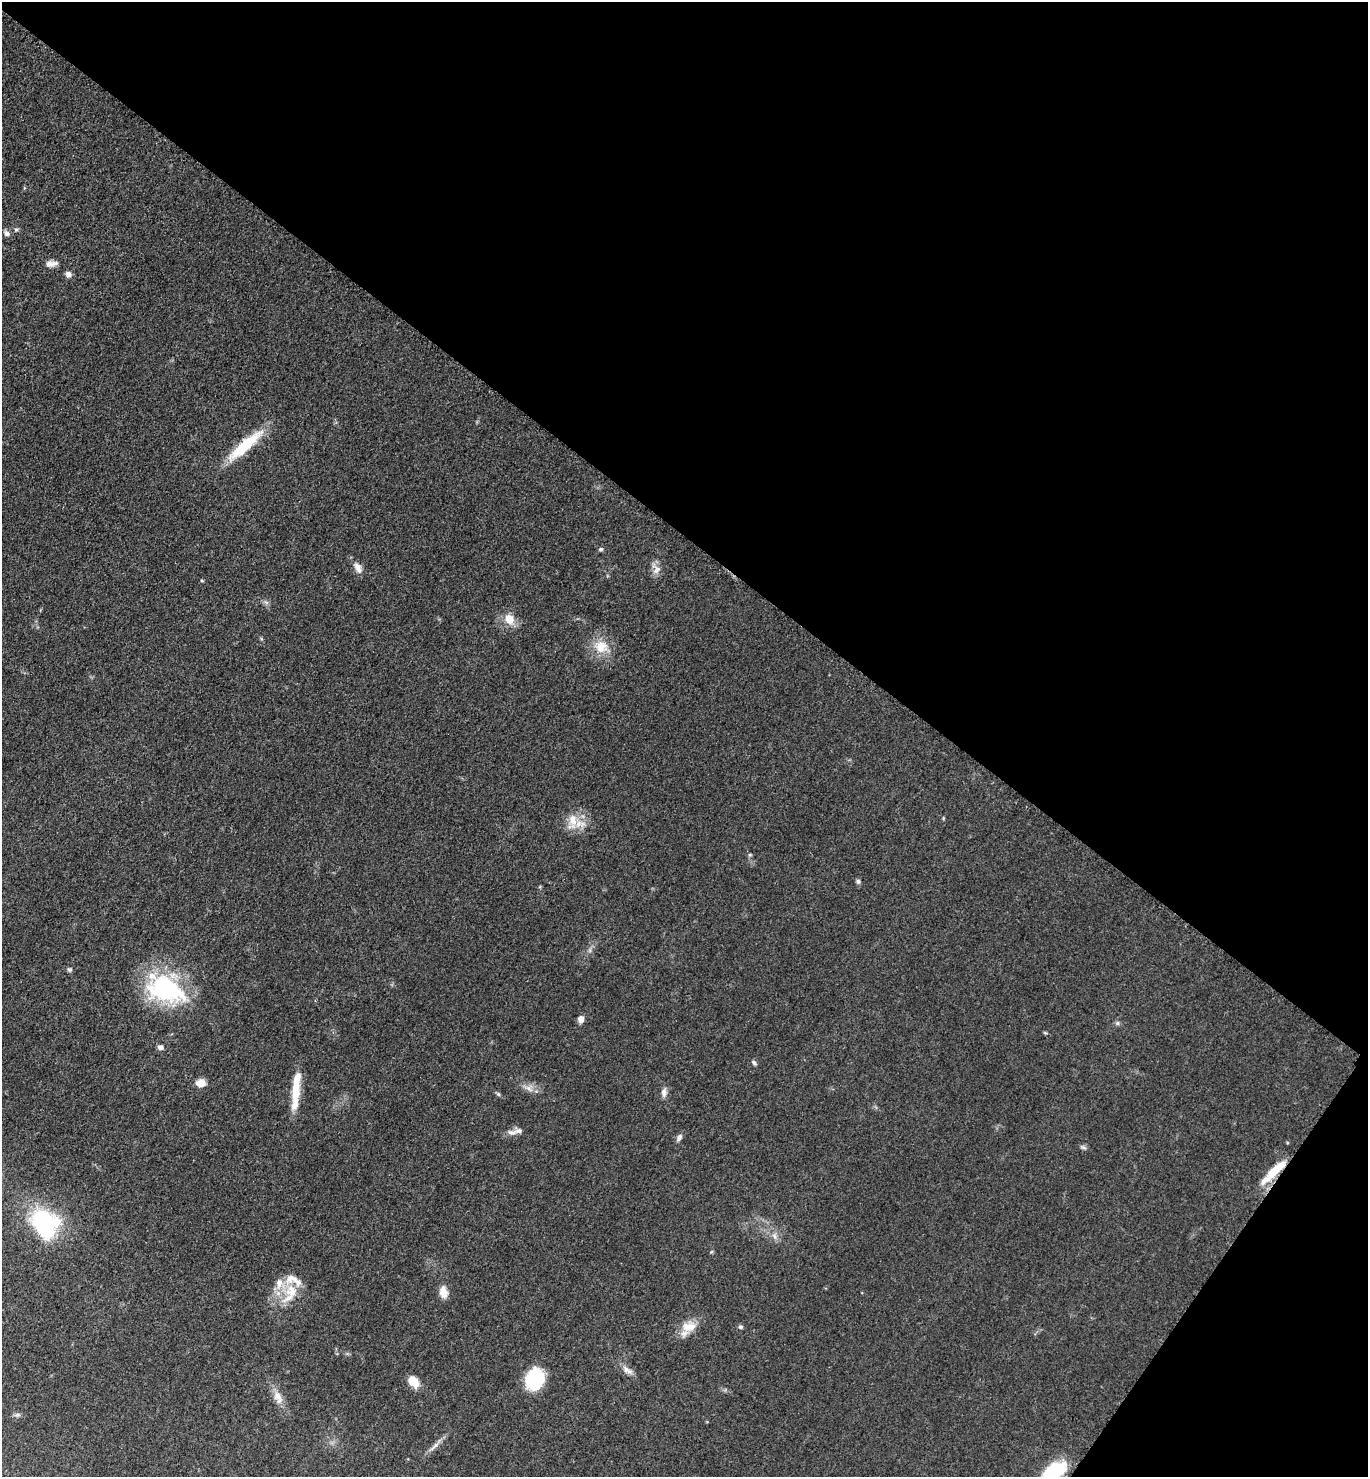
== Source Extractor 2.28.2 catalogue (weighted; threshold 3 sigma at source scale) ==
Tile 8 of 4 x 4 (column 4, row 2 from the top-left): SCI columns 4401-5766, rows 2964-4438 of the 5928 x 5924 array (HDU 1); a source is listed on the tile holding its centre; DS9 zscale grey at full resolution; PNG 1370 x 1479 px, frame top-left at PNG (2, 2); no overlay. Shown black and unused: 39% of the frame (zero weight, under 3 of 5 exposures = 1% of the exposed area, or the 3 px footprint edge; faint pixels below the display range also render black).
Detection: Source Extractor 2.28.2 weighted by HDU 2 'WHT'; one run over the whole footprint, this tile lists its part. Background 0.0496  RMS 0.0058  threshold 0.0261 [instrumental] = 3 sigma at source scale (4.5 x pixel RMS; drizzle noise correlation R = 1.50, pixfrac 1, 0.05/0.05 arcsec/px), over >= 5 px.
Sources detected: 49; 8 inside a brighter listed object's ellipse — not listed separately; the other 41 listed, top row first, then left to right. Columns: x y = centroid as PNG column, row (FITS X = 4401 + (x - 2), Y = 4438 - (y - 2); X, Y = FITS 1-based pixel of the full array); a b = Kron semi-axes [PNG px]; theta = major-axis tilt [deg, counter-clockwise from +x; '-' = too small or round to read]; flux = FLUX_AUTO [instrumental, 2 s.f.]
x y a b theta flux
16 230 5 5 - 0.93
7 234 8 7 - 1.7
49 264 10 8 4 2.7
68 274 6 6 - 2.9
245 446 52 12 41 24
601 549 6 5 - 0.93
358 567 16 8 -63 3.9
657 570 13 8 59 3.6
509 619 9 8 - 8.9
601 647 18 17 - 12
574 822 17 9 80 7.8
750 855 6 4 -17 0.73
858 881 7 5 -73 1.2
70 970 6 5 - 1.1
165 989 49 30 -23 65
581 1019 8 6 84 3.3
1117 1023 6 5 - 1.1
160 1047 6 6 - 2.1
754 1063 7 5 -40 1.3
201 1083 8 7 - 7.5
528 1088 9 5 -31 2.3
295 1092 27 11 86 12
664 1093 12 6 87 2.8
498 1094 6 4 -45 0.86
512 1132 14 7 -1 3.1
679 1138 10 6 58 2
1083 1147 8 5 -19 1.3
1274 1172 39 8 43 15
44 1223 30 25 -45 65
774 1236 9 5 -67 2
292 1291 19 17 -87 14
443 1292 15 9 -82 5.1
689 1327 21 13 7 8.8
741 1327 7 5 -14 0.99
629 1371 10 7 -9 2.7
534 1379 16 13 68 43
413 1381 14 10 -54 7.8
278 1397 18 10 -69 5.7
17 1415 8 6 13 1.4
435 1446 19 4 41 3.3
1054 1472 26 13 37 37
Overlapping masked pixels (flux is a lower limit): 1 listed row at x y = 1274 1172
Isophote crosses this tile's border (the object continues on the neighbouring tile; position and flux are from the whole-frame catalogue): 1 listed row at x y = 1054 1472